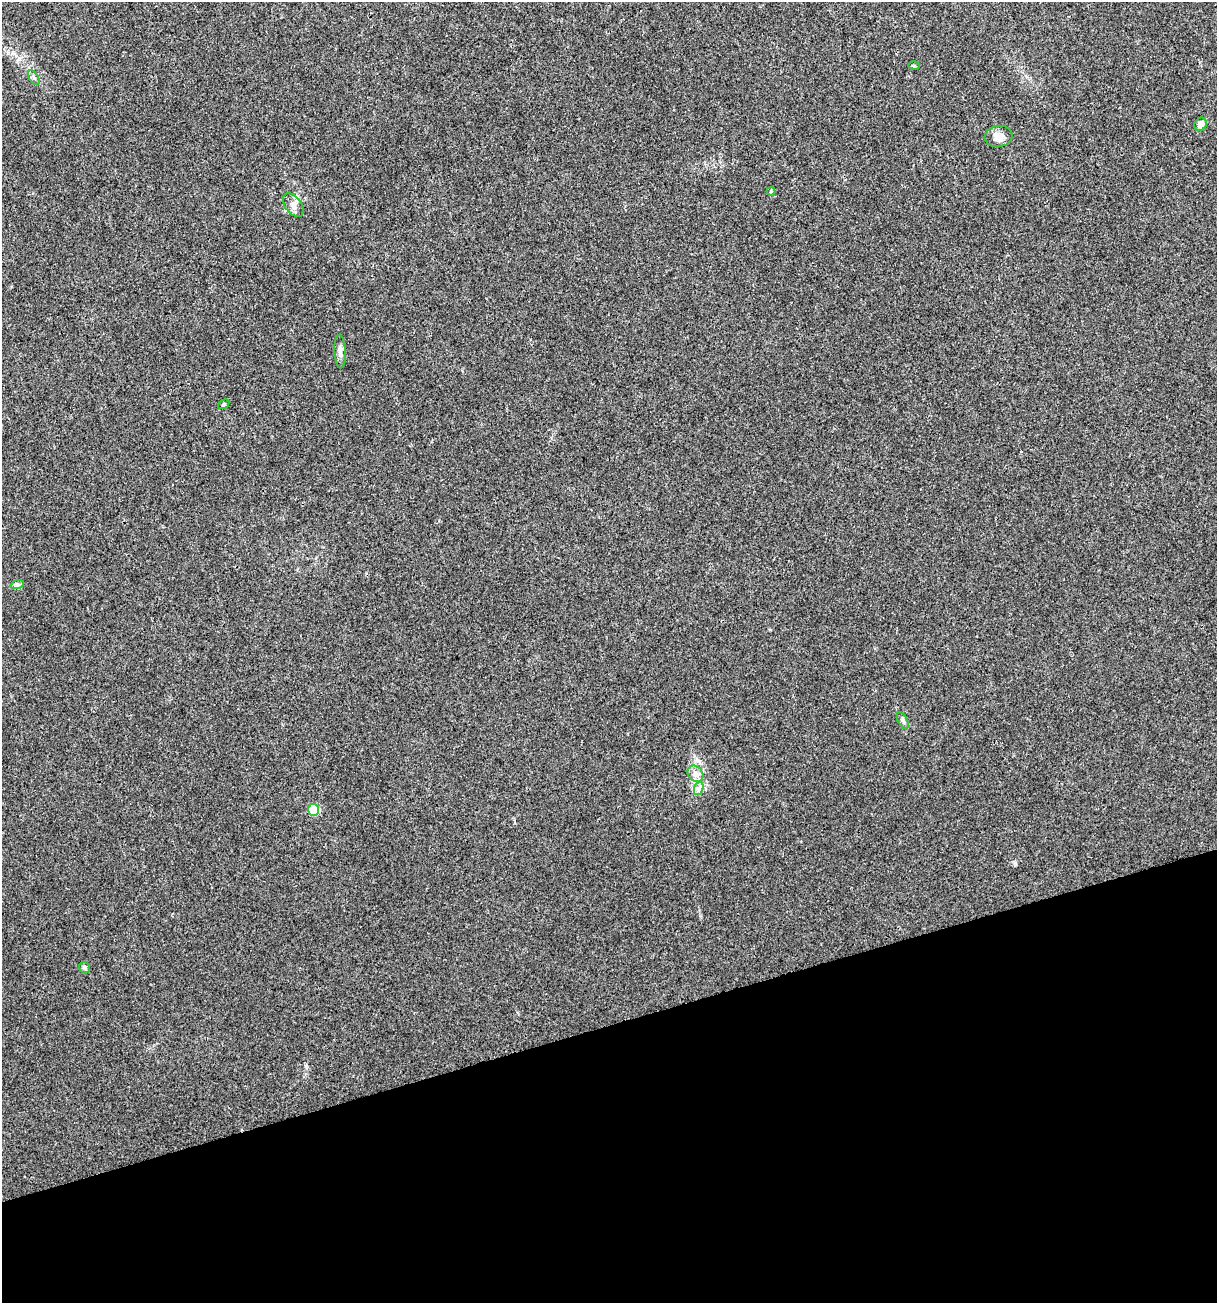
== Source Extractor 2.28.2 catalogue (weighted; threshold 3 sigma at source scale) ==
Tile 14 of 4 x 4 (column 2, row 4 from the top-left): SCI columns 1317-2531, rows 1-1301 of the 5012 x 5207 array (HDU 1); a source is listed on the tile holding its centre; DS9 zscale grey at full resolution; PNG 1219 x 1305 px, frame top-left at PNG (2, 2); each listed source drawn as its Kron ellipse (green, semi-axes under 4 px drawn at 4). Shown black and unused: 21% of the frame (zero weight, under 3 of 4 exposures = <1% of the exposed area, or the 3 px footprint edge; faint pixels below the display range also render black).
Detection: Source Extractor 2.28.2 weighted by HDU 2 'WHT'; one run over the whole footprint, this tile lists its part. Background 0.00318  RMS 0.0027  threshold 0.0121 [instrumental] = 3 sigma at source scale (4.5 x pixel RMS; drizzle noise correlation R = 1.50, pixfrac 1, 0.0396/0.0396 arcsec/px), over >= 5 px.
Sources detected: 14; all 14 listed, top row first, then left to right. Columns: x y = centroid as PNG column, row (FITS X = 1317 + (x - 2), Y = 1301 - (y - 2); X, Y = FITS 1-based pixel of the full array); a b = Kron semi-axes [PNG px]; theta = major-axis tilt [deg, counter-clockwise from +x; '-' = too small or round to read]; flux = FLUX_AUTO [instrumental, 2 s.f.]
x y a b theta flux
914 66 6 4 -2 0.27
34 78 8 4 -59 0.58
1201 124 7 6 - 2
999 136 14 10 10 2.5
771 191 4 4 - 0.3
293 205 13 8 -52 1.7
340 351 17 5 -87 1.4
224 404 6 4 32 0.34
17 585 7 4 18 0.51
903 721 9 4 -63 0.6
695 774 9 7 -46 1.2
699 788 7 4 71 0.71
314 810 6 5 - 17
84 968 6 5 - 0.63
Unlisted compact peaks at least as high as the median listed source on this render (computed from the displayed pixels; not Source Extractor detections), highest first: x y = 1015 863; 306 1066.